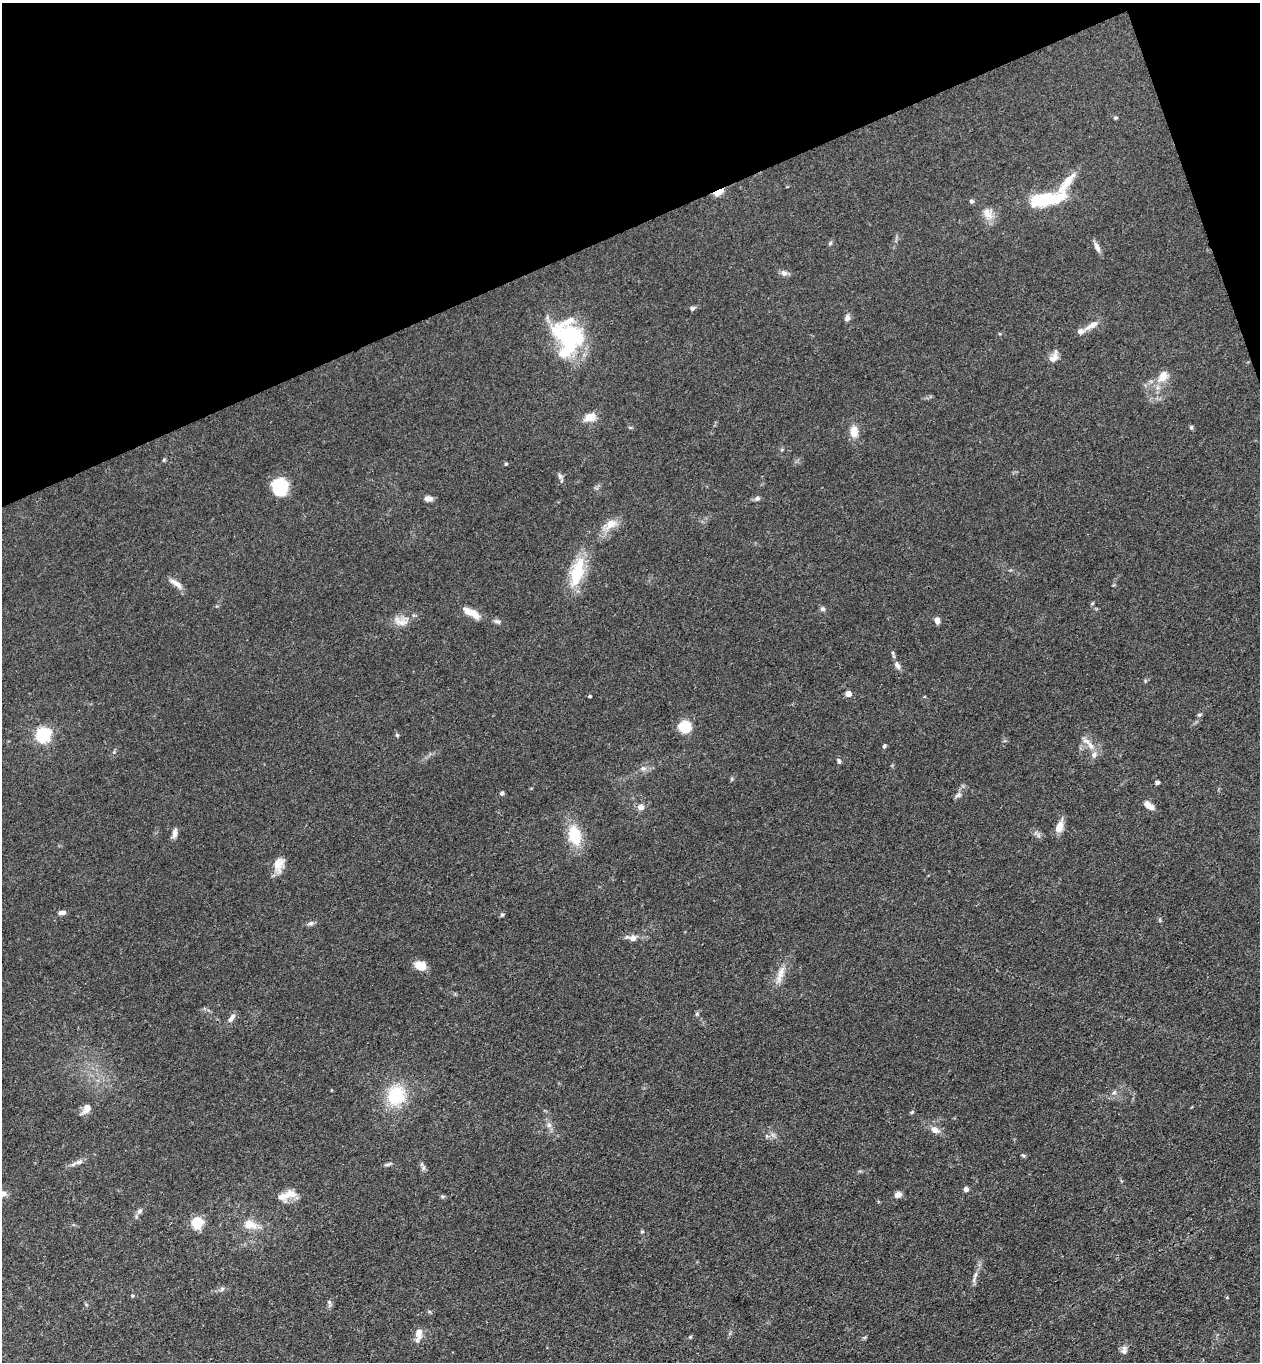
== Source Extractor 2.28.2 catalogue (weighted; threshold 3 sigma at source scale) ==
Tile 3 of 4 x 4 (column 3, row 1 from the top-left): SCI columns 2817-4074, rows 4135-5494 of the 5504 x 5548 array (HDU 1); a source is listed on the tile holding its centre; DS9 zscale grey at full resolution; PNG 1262 x 1364 px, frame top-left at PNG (2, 3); no overlay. Shown black and unused: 18% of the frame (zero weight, under 3 of 4 exposures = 5% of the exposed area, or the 3 px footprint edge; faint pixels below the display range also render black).
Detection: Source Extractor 2.28.2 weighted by HDU 2 'WHT'; one run over the whole footprint, this tile lists its part. Background 0.0936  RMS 0.0064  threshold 0.0286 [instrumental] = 3 sigma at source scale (4.5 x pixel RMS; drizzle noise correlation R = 1.50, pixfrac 1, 0.05/0.05 arcsec/px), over >= 5 px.
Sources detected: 95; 3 inside a brighter object's white glare — not listed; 5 inside a brighter listed object's ellipse — not listed separately; the other 87 listed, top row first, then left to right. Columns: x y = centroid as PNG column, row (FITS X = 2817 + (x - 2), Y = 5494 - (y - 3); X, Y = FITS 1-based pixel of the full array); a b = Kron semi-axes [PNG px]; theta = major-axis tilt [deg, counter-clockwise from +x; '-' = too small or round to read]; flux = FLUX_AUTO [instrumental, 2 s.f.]
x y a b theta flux
1116 118 5 4 - 0.91
718 192 10 4 26 23
1045 199 51 16 14 36
971 201 6 5 - 1.3
988 215 17 13 53 6.7
830 243 6 5 - 1
1097 247 14 6 -66 3.2
784 273 10 7 -39 2.3
692 308 7 6 - 1.4
847 318 8 6 79 2.3
1091 325 20 7 28 5.3
568 335 33 27 17 49
1054 357 16 9 62 4.8
1163 376 19 11 58 8.7
590 417 14 10 21 7.4
630 427 6 4 -19 0.76
1191 427 6 4 69 0.94
854 431 12 9 90 7.7
164 460 5 4 - 0.79
506 464 4 4 - 0.82
560 476 9 5 -69 1.7
280 486 19 17 -77 20
757 498 7 6 - 1.8
428 499 9 6 -4 3.1
611 524 20 12 35 8.3
577 572 36 15 75 28
176 584 21 7 -36 4.5
1092 603 5 4 - 0.74
822 609 7 6 - 1.5
472 613 21 8 -28 9.4
937 620 8 5 -78 3.1
401 621 23 13 1 7.8
497 621 9 6 -29 1.9
893 654 11 4 -74 1.4
897 665 11 6 -59 2.7
848 694 5 4 - 6.8
590 696 4 3 - 0.81
1199 715 6 5 - 0.95
685 727 10 10 - 19
43 735 6 6 - 160
397 735 5 4 - 0.92
1090 745 15 7 -44 5.5
884 746 5 4 - 1.1
839 761 8 5 -67 1.3
643 768 7 6 - 2.1
1157 782 4 3 - 1.8
502 793 5 5 - 1.2
958 795 10 5 30 2
1149 806 14 7 -36 4.7
641 807 8 7 - 3.6
1059 826 17 8 70 6.5
174 833 14 6 80 2.8
575 835 21 13 -76 23
278 864 16 12 80 8.4
62 913 8 5 5 2.8
502 915 5 4 - 0.99
311 923 9 6 19 1.7
633 938 9 8 - 3.7
420 966 11 8 -18 11
780 974 28 8 72 7.5
231 1018 13 6 53 2.9
1114 1092 7 5 42 1.5
396 1096 20 18 73 32
86 1109 12 7 50 6.3
912 1112 5 4 - 0.82
549 1125 7 7 - 2.1
935 1130 11 8 -29 4.4
773 1135 8 5 -45 1.9
1023 1155 6 4 -4 0.83
79 1162 12 7 18 2.8
388 1164 13 3 19 1.4
423 1167 12 5 -63 1.9
966 1189 5 5 - 2.2
2 1194 15 7 24 4.2
898 1195 8 6 24 3.7
284 1196 20 13 16 7.7
139 1211 10 6 56 2.3
197 1223 8 7 - 24
250 1224 20 12 -14 8.6
642 1231 5 3 - 0.72
975 1275 13 5 62 2.7
222 1289 7 5 45 1.3
132 1295 5 4 - 0.76
329 1303 11 5 -83 1.7
418 1333 12 8 -88 6.2
690 1337 4 4 - 0.7
1124 1350 13 7 79 3
Overlapping masked pixels (flux is a lower limit): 1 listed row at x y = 718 192
Isophote crosses this tile's border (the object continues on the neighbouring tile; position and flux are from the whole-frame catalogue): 1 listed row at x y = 2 1194